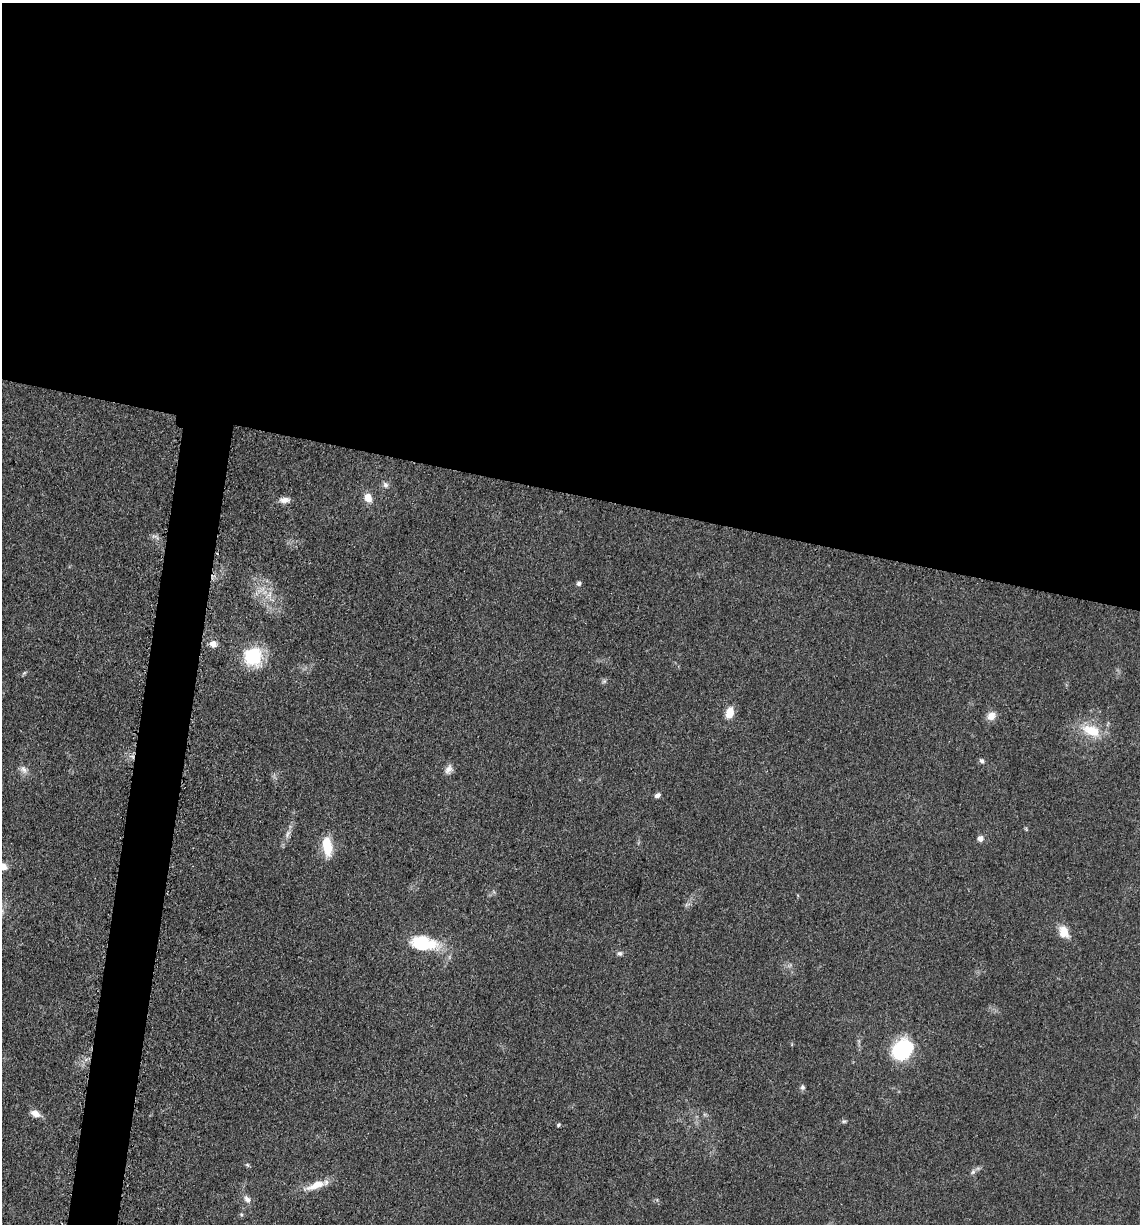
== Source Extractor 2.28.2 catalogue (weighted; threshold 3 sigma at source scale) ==
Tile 3 of 4 x 4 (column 3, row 1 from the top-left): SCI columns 2525-3662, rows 3685-4906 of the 4980 x 4921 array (HDU 1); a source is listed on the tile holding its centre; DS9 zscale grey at full resolution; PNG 1142 x 1226 px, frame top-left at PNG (2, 3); no overlay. Shown black and unused: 43% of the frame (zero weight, under 3 of 5 exposures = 4% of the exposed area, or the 3 px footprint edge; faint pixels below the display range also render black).
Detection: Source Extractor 2.28.2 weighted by HDU 2 'WHT'; one run over the whole footprint, this tile lists its part. Background 0.0562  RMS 0.0059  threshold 0.0267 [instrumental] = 3 sigma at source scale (4.5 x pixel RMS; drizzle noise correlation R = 1.50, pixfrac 1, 0.05/0.05 arcsec/px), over >= 5 px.
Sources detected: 30; all 30 listed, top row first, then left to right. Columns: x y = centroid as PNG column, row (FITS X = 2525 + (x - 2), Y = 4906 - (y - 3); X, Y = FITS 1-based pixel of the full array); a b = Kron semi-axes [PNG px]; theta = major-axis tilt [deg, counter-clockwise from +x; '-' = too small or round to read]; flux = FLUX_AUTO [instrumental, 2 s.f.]
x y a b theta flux
385 485 8 7 - 2
368 498 10 7 -69 6.5
285 500 12 7 3 3.9
579 583 5 5 - 1.6
213 644 7 7 - 4.7
253 656 21 18 60 31
604 681 5 5 - 1.1
729 713 10 7 76 10
991 716 10 9 - 5.4
1091 730 26 13 -21 16
982 761 7 5 -54 1.4
448 769 14 8 58 3.2
24 770 12 8 -49 3.1
657 795 7 5 32 1.9
288 834 12 5 61 2.6
980 838 7 7 - 2.7
327 846 20 9 -82 16
3 867 10 8 -24 3.8
1064 932 16 11 -69 7.5
423 943 33 17 -10 28
620 953 7 6 - 1.5
902 1050 19 15 38 58
802 1087 7 6 - 1.4
35 1114 10 7 -26 4.9
844 1121 7 5 -19 1
558 1125 5 4 - 0.8
248 1165 6 4 -70 0.84
973 1172 7 6 - 1.6
315 1185 28 9 20 9.3
247 1199 11 8 -48 3.1
Isophote crosses this tile's border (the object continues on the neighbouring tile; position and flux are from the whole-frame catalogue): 1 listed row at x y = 3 867